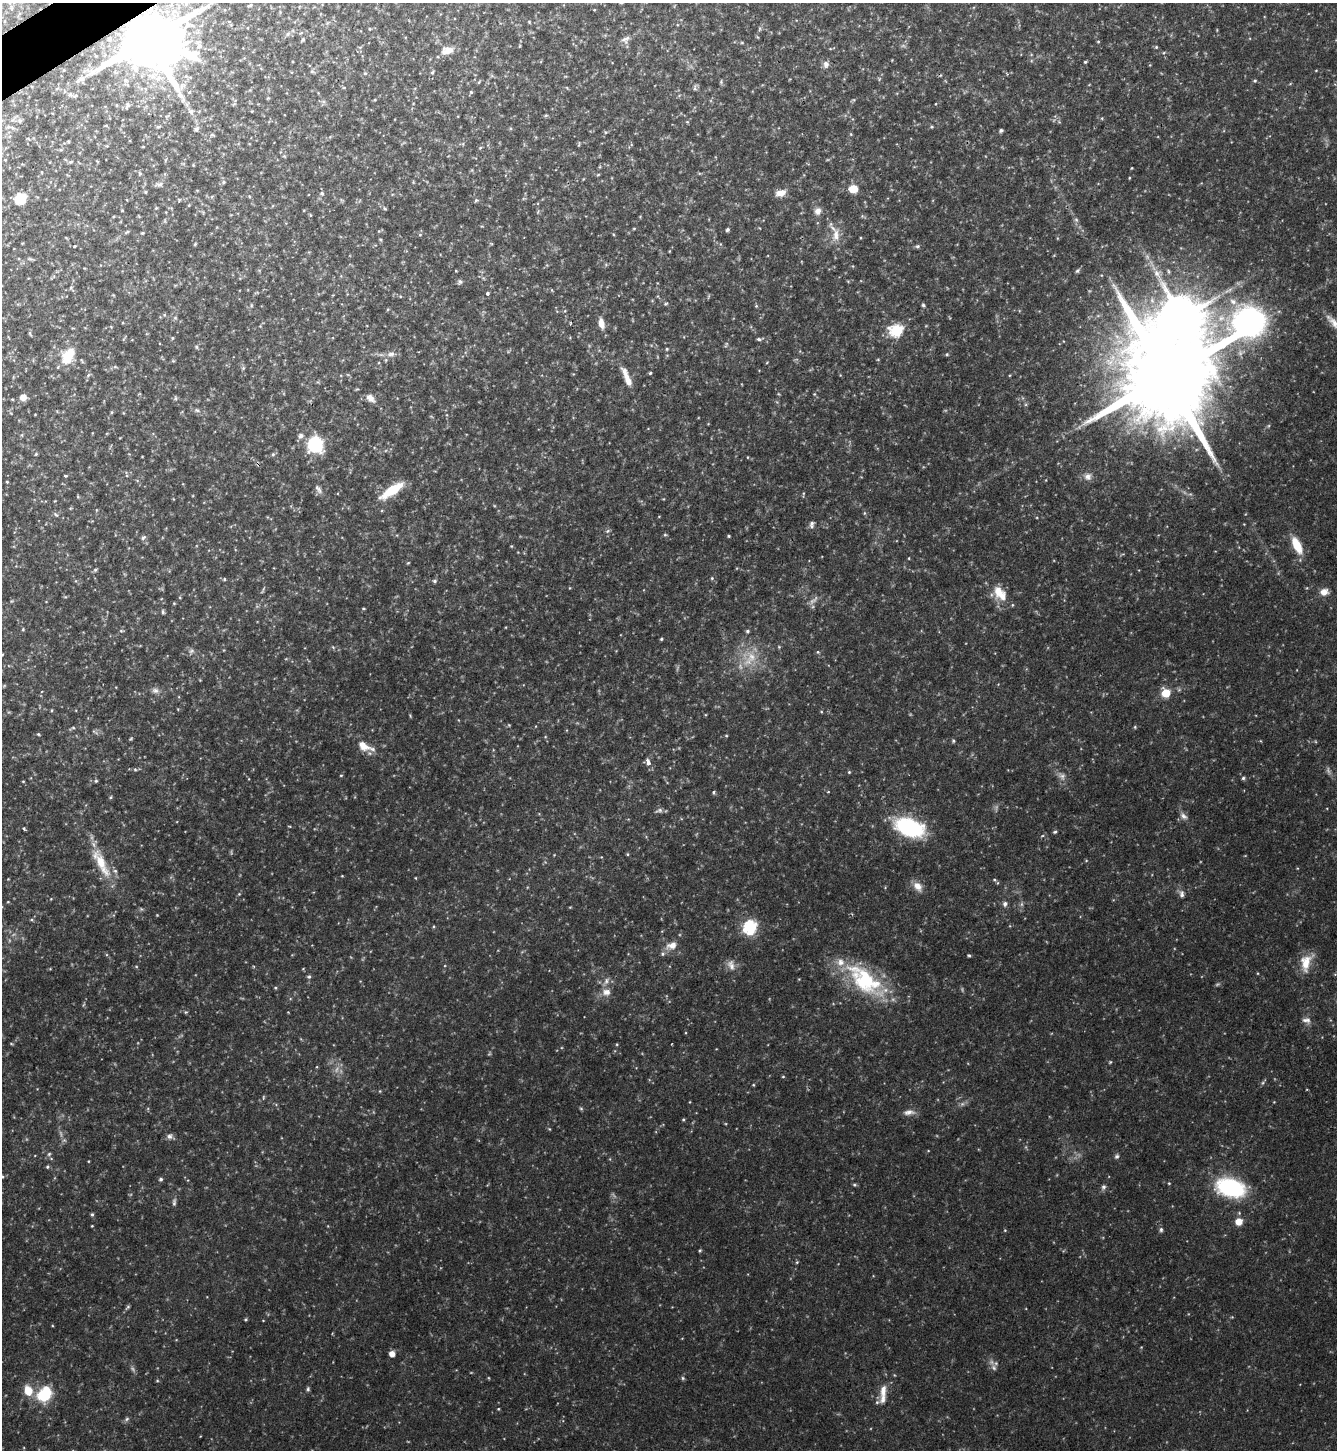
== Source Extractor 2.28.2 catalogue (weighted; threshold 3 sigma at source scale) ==
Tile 11 of 4 x 4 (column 3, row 3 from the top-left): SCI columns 2825-4159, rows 1449-2896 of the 5786 x 5793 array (HDU 1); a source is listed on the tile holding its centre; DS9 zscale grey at full resolution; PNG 1339 x 1452 px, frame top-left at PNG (2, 3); no overlay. Shown black and unused: <1% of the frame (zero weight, under 2 of 3 exposures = <1% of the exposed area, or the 3 px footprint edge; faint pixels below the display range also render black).
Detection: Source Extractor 2.28.2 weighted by HDU 2 'WHT'; one run over the whole footprint, this tile lists its part. Background 0.0913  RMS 0.0067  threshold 0.0301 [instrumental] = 3 sigma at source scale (4.5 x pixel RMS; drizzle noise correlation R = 1.50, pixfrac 1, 0.05/0.05 arcsec/px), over >= 5 px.
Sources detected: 127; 1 inside a brighter object's white glare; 1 cosmic-ray / hot-pixel residue — not listed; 4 inside a brighter listed object's ellipse — not listed separately; the other 121 listed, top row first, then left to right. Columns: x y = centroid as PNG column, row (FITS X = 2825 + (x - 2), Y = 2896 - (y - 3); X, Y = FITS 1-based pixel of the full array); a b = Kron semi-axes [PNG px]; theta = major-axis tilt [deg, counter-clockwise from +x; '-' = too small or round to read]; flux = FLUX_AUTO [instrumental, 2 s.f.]
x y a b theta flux
250 5 4 4 - 0.69
149 39 18 16 -47 4700
626 39 15 4 29 2.1
303 40 5 4 - 0.87
1156 47 4 4 - 0.56
447 50 15 9 14 5.1
1085 62 4 3 - 0.63
826 64 9 7 -78 2.2
432 73 5 3 - 0.64
81 79 7 4 1 1.4
1255 81 5 3 - 0.68
189 92 4 4 - 0.81
471 92 4 3 - 0.58
128 105 7 4 89 0.99
191 112 6 5 - 1.3
196 129 5 5 - 1.1
1001 130 6 4 73 0.93
223 182 5 3 - 0.72
160 184 7 5 45 1.5
853 189 7 6 - 9
322 193 5 4 - 0.98
781 193 11 7 17 4.5
20 198 7 6 - 28
476 200 6 3 19 0.71
818 211 9 7 34 2.7
727 230 4 4 - 1.1
127 232 6 3 19 0.71
142 233 4 4 - 0.59
836 235 15 8 88 5
75 246 3 2 - 0.89
1077 271 5 5 - 1
460 281 6 5 - 1.2
488 293 3 3 - 1.6
1233 302 9 8 - 3.4
923 305 4 4 - 0.86
1182 317 15 12 -15 2200
601 323 11 6 -76 4.5
1335 323 21 8 -52 6.1
896 330 6 6 - 60
172 338 4 3 - 0.58
759 339 5 4 - 1
197 347 5 3 - 0.72
667 349 4 3 - 0.62
391 354 9 6 16 2
68 356 23 12 63 12
650 373 3 3 - 1
626 377 24 6 -68 6.4
1166 377 44 32 -68 16000
23 397 5 5 - 5.1
370 398 11 7 -40 3.2
197 410 6 4 -19 0.95
301 436 7 6 - 1.6
315 445 9 8 - 52
273 454 5 4 - 0.77
1088 476 8 8 - 2.6
7 482 5 3 - 0.51
319 489 12 4 -54 1.7
392 490 23 7 33 20
812 523 8 6 69 1.6
729 536 3 3 - 0.63
143 538 6 4 21 0.92
1297 545 19 8 -64 12
712 578 5 3 - 0.6
224 579 5 3 - 0.5
435 581 5 4 - 1
998 591 15 13 -74 6.9
1324 592 10 8 34 3.8
163 612 6 4 -89 0.86
747 631 5 4 - 0.87
661 639 4 4 - 0.62
818 652 5 3 - 0.57
2 654 3 3 - 0.59
752 657 10 6 -41 3.7
155 691 10 4 0 1.7
1166 693 5 5 - 22
953 741 4 4 - 0.73
364 746 21 9 -27 7.6
648 762 8 5 -66 2.8
849 772 4 4 - 0.54
341 775 4 3 - 0.44
1243 778 5 4 - 0.82
96 781 5 4 - 0.69
714 792 5 3 - 0.72
828 792 4 2 - 0.42
1183 816 9 6 -44 2
910 827 27 16 -18 51
24 828 3 3 - 1.3
1055 832 5 4 - 0.8
101 862 32 11 -56 15
917 886 11 9 -48 4.4
1182 894 9 5 -84 1.7
1005 904 6 6 - 1.5
750 927 7 6 - 59
672 945 11 8 10 4
969 955 5 3 - 0.69
1306 963 21 12 85 9.1
731 965 13 7 -70 3
309 977 6 4 1 0.73
864 980 49 26 -41 46
607 992 10 9 - 3.6
1306 1020 12 5 -3 2.1
908 1112 14 6 13 2.8
683 1119 5 3 - 0.58
169 1136 7 7 - 1.8
49 1154 4 4 - 0.79
1117 1156 5 5 - 1
47 1167 5 4 - 0.77
161 1179 5 4 - 1.1
854 1185 5 3 - 0.71
1103 1187 7 5 1 1.2
1231 1188 24 15 -16 55
174 1203 8 5 76 1.1
92 1214 4 4 - 0.8
1239 1222 8 7 - 4.8
1161 1230 6 4 71 0.97
700 1250 4 3 - 0.64
392 1354 5 5 - 4.2
683 1378 6 4 -89 0.76
308 1389 6 4 90 0.86
883 1390 19 8 84 5.7
43 1395 18 14 -32 16
Overlapping masked pixels (flux is a lower limit): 1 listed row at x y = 149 39
Isophote crosses this tile's border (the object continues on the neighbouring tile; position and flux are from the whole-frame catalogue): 2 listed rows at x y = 1335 323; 2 654
Unlisted compact peaks at least as high as the median listed source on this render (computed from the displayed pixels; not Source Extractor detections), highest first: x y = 994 1368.